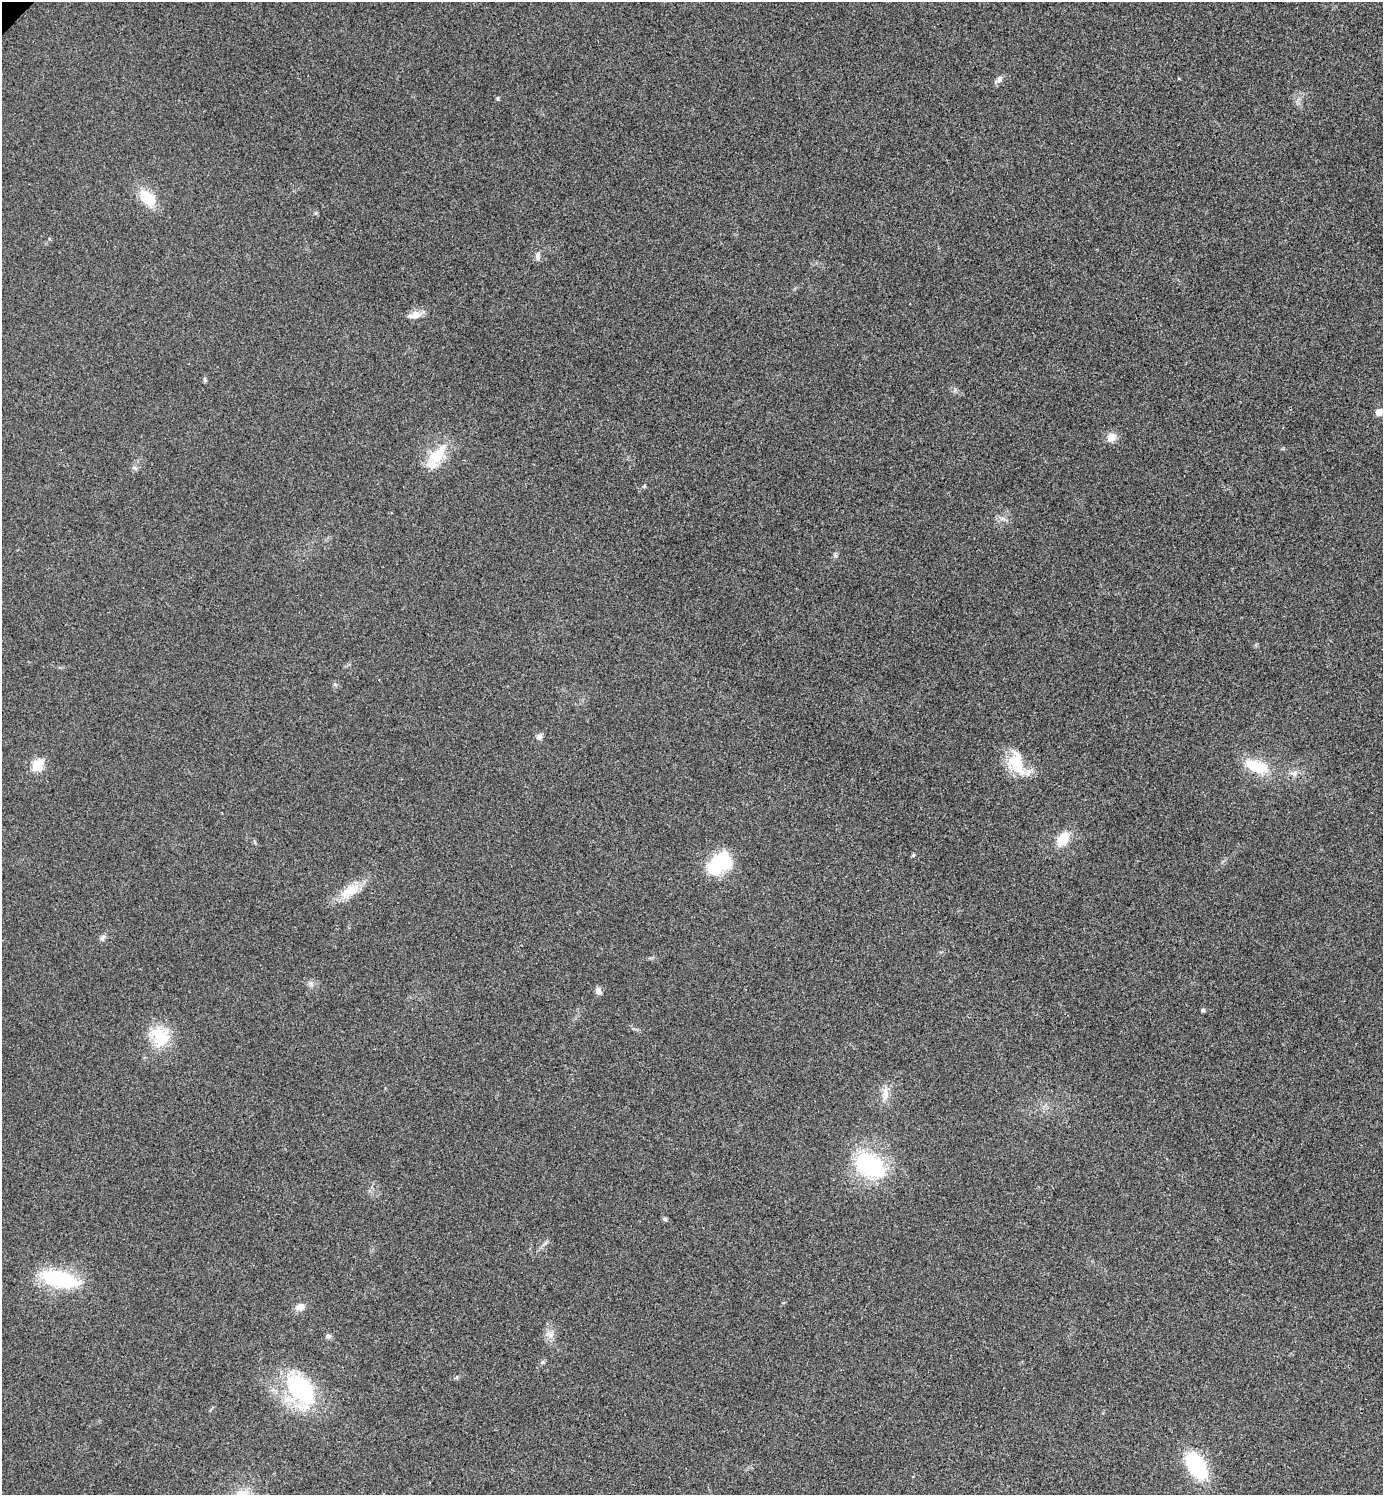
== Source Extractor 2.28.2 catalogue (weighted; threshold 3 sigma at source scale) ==
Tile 6 of 4 x 4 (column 2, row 2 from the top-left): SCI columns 1551-2931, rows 3017-4509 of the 6006 x 6006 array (HDU 1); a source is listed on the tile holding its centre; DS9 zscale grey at full resolution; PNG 1385 x 1497 px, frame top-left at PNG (2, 2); no overlay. Shown black and unused: <1% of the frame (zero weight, under 3 of 4 exposures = <1% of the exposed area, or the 3 px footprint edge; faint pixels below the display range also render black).
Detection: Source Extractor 2.28.2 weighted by HDU 2 'WHT'; one run over the whole footprint, this tile lists its part. Background 0.0189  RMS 0.0055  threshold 0.0248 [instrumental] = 3 sigma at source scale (4.5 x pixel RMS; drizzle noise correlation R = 1.50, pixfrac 1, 0.05/0.05 arcsec/px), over >= 5 px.
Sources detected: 33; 1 inside a brighter object's white glare — not listed; the other 32 listed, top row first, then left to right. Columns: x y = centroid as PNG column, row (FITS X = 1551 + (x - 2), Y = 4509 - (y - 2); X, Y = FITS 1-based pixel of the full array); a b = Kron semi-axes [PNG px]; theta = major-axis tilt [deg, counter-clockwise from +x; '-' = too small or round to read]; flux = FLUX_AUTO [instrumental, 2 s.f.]
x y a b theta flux
999 79 10 7 68 2
498 99 5 4 - 0.65
147 198 23 14 -45 15
538 256 11 7 86 2.1
414 315 18 8 13 4.7
205 380 7 4 -84 0.88
1379 412 5 5 - 5.7
1111 437 12 11 - 4.4
436 457 39 15 54 16
1003 519 10 5 -11 1.9
835 555 6 4 -71 0.86
539 737 8 7 - 1.9
1016 762 32 20 -72 18
37 765 6 6 - 33
1257 766 32 15 -20 17
1063 839 19 11 53 10
913 855 5 4 - 0.65
715 867 30 21 69 21
350 891 28 13 29 11
102 938 8 6 42 1.8
598 991 9 6 -76 2.4
1203 1010 4 4 - 1.2
160 1037 28 22 -65 19
885 1094 18 9 89 5.1
870 1165 35 22 -31 55
665 1219 6 5 - 1.1
59 1279 41 16 -13 44
300 1307 10 8 38 4
550 1335 9 7 -2 2.6
328 1336 8 6 -8 1.6
301 1389 35 23 -54 62
1196 1466 37 18 -57 35